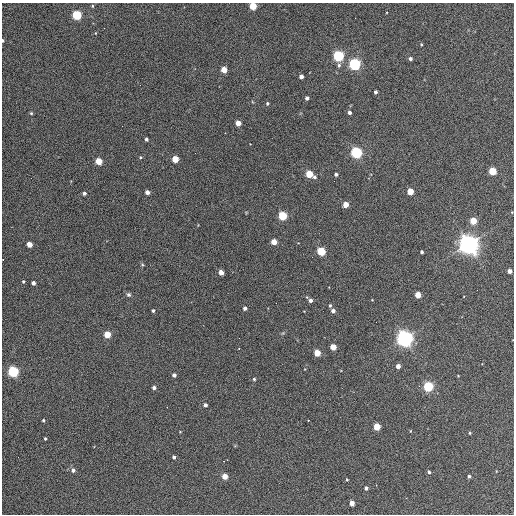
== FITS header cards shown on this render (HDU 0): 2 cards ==
NAXIS1  =                  512 / Axis length
NAXIS2  =                  512 / Axis length

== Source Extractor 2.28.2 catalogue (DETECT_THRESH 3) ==
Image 512 x 512 px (HDU 0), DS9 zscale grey, 1 PNG px = 1 image px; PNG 516 x 516 px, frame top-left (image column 1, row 512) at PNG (2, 3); no overlay
Background 340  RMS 20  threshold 60.4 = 3 sigma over >= 5 px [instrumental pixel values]
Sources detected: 83; all 83 listed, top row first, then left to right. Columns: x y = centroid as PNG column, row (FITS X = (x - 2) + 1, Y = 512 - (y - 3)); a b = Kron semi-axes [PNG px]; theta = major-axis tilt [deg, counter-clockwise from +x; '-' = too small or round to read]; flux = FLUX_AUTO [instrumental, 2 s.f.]
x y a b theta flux
92 6 4 3 - 1.3e+03
253 6 4 4 - 5.1e+04
77 15 5 4 - 1.4e+05
95 33 4 3 - 9.7e+02
3 40 3 3 - 2.1e+03
421 44 4 3 - 1.5e+03
338 56 5 5 - 2.5e+05
410 59 4 3 - 4.4e+03
355 64 5 5 - 3.2e+05
339 65 5 4 - 2.6e+03
224 70 4 4 - 2.6e+04
301 76 4 4 - 6.8e+03
375 92 3 3 - 3.5e+03
307 98 4 4 - 5.0e+03
267 103 4 3 - 2.2e+03
349 112 3 3 - 4.3e+03
31 113 4 4 - 1.6e+03
238 123 4 4 - 1.8e+04
146 139 4 3 - 3.0e+03
356 152 5 5 - 2.9e+05
140 157 5 4 - 1.8e+03
175 159 4 4 - 3.4e+04
99 161 4 4 - 4.0e+04
492 171 4 4 - 6.6e+04
309 174 4 4 - 5.5e+04
336 174 3 3 - 3.8e+03
314 177 4 4 - 2.9e+03
410 191 4 4 - 3.3e+04
147 192 4 4 - 8.4e+03
84 193 3 3 - 4.2e+03
346 204 4 4 - 2.4e+04
282 216 5 4 - 1.1e+05
473 221 4 4 - 4.2e+04
274 242 4 4 - 2.0e+04
29 244 4 4 - 1.9e+04
469 244 7 7 - 1.2e+06
321 251 4 4 - 9.4e+04
422 252 3 3 - 3.4e+03
312 257 2 2 - 6.0e+02
3 259 2 2 - 9.4e+02
509 271 4 4 - 8.4e+03
221 272 4 4 - 1.4e+04
23 281 3 3 - 1.6e+03
33 283 4 3 - 5.6e+03
129 295 7 5 -42 2.9e+03
418 295 4 4 - 2.7e+04
310 300 4 4 - 4.6e+03
276 303 2 2 - 6.8e+02
330 305 4 3 - 2.0e+03
245 308 4 3 - 5.5e+03
153 311 3 3 - 2.7e+03
333 311 4 4 - 5.7e+03
107 334 4 4 - 3.9e+04
405 338 6 6 - 8.2e+05
333 347 4 4 - 2.9e+04
239 348 3 2 - 1.5e+03
317 353 4 4 - 3.7e+04
398 366 4 4 - 9.3e+03
13 371 5 5 - 2.4e+05
174 375 4 4 - 5.2e+03
458 376 3 2 - 9.3e+02
254 379 3 3 - 2.0e+03
428 386 5 4 - 1.7e+05
154 388 4 3 - 4.3e+03
205 405 4 4 - 5.3e+03
167 407 2 2 - 8.8e+02
43 420 3 3 - 1.8e+03
308 420 3 2 - 4.1e+03
377 427 4 4 - 4.3e+04
410 431 4 2 - 7.5e+02
180 432 4 2 - 8.2e+02
470 433 4 3 - 1.3e+03
45 439 3 2 - 1.6e+03
174 457 4 3 - 3.5e+03
227 460 3 2 - 2.1e+03
224 461 2 2 - 7.5e+02
73 470 5 4 - 4.6e+03
429 472 4 3 - 2.5e+03
225 476 4 4 - 2.5e+04
469 476 3 3 - 3.2e+03
347 479 3 2 - 1.4e+03
366 488 4 3 - 3.4e+03
352 503 4 4 - 1.3e+04
At the frame edge (FLAGS 8, measured only in part): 3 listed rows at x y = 253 6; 3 40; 3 259